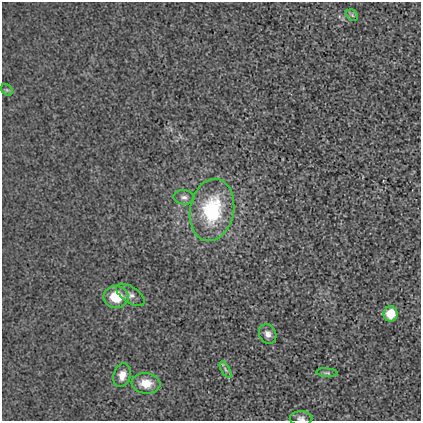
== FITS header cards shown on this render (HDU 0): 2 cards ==
NAXIS1  =                  419
NAXIS2  =                  419

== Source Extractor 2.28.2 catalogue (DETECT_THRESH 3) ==
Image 419 x 419 px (HDU 0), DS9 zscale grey, 1 PNG px = 1 image px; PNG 423 x 423 px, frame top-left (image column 1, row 419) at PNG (2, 2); each listed source drawn as its Kron ellipse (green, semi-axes under 4 px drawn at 4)
Background 0.00171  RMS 0.018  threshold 0.053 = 3 sigma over >= 5 px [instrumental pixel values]
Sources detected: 13; all 13 listed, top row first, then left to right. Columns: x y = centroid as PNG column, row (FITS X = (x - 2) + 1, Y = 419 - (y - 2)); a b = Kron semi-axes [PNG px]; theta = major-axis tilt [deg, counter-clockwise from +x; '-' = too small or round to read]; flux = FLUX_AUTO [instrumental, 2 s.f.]
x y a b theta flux
352 15 6 5 - 2.3
7 90 6 5 - 2.1
184 197 10 7 -5 5
212 210 31 22 79 91
130 295 16 8 -33 6.7
116 297 12 11 - 31
390 314 7 7 - 25
268 334 10 8 -63 6
226 370 9 4 -60 3
327 373 10 4 -4 2.7
122 375 12 8 73 11
146 383 14 10 -6 18
301 418 11 7 -1 4.6
At the frame edge (FLAGS 8, measured only in part): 1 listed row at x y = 301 418